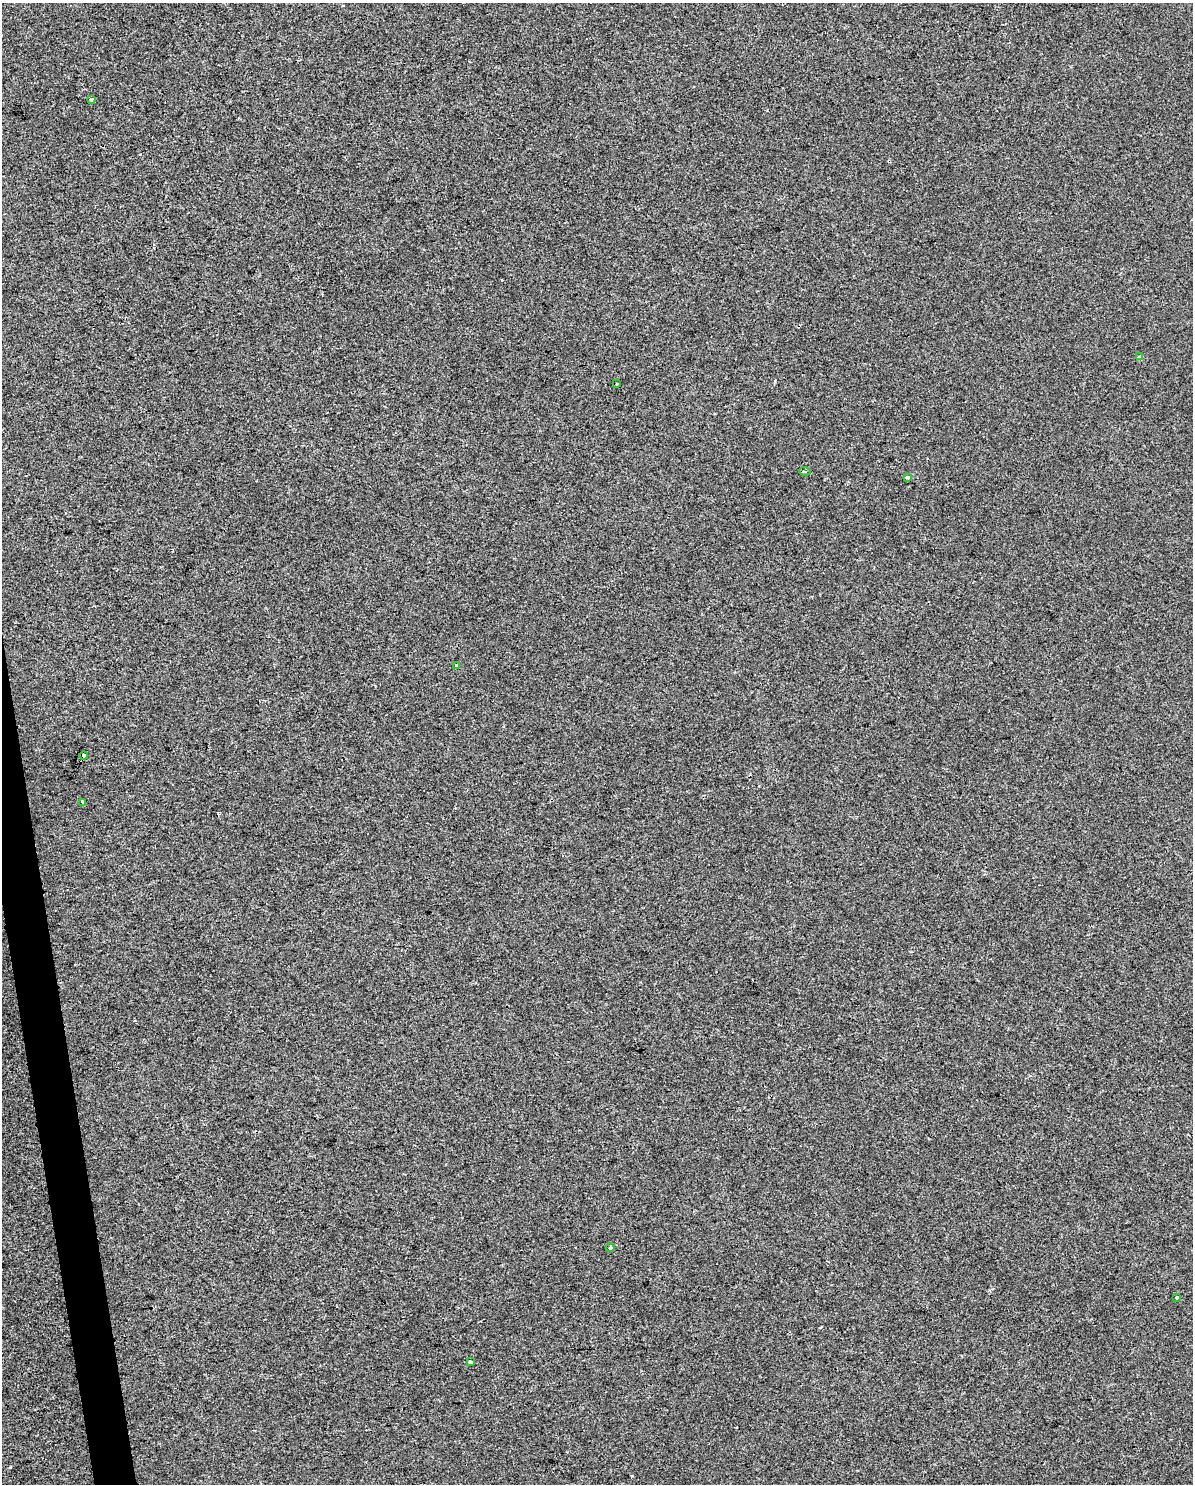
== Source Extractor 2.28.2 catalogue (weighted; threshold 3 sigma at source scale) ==
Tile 7 of 4 x 3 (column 3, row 2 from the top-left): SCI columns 2383-3573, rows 1546-3027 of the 4764 x 4529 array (HDU 1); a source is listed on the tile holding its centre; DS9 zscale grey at full resolution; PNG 1195 x 1486 px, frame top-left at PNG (2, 3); each listed source drawn as its Kron ellipse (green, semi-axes under 4 px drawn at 4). Shown black and unused: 2% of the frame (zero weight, under 2 of 3 exposures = <1% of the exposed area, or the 3 px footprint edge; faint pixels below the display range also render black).
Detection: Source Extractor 2.28.2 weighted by HDU 2 'WHT'; one run over the whole footprint, this tile lists its part. Background -5.27e-04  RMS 0.0042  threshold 0.0187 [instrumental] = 3 sigma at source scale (4.5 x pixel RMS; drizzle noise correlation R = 1.50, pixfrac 1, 0.0396/0.0396 arcsec/px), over >= 5 px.
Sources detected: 12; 1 cosmic-ray / hot-pixel residue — neither listed nor drawn; the other 11 listed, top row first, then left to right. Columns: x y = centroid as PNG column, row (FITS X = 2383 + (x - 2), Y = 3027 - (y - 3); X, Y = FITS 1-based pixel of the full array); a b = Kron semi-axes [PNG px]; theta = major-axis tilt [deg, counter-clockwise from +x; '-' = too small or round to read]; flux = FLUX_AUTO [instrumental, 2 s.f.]
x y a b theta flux
91 99 4 3 - 1.7
1140 357 4 3 - 1.1
616 384 3 2 - 0.49
805 471 5 3 - 0.5
907 477 4 3 - 1.3
457 665 3 3 - 0.63
84 755 4 3 - 10
83 802 3 3 - 1.7
610 1248 4 3 - 3.2
1177 1297 3 3 - 0.84
470 1362 4 3 - 2.5
Overlapping masked pixels (flux is a lower limit): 1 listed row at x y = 84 755